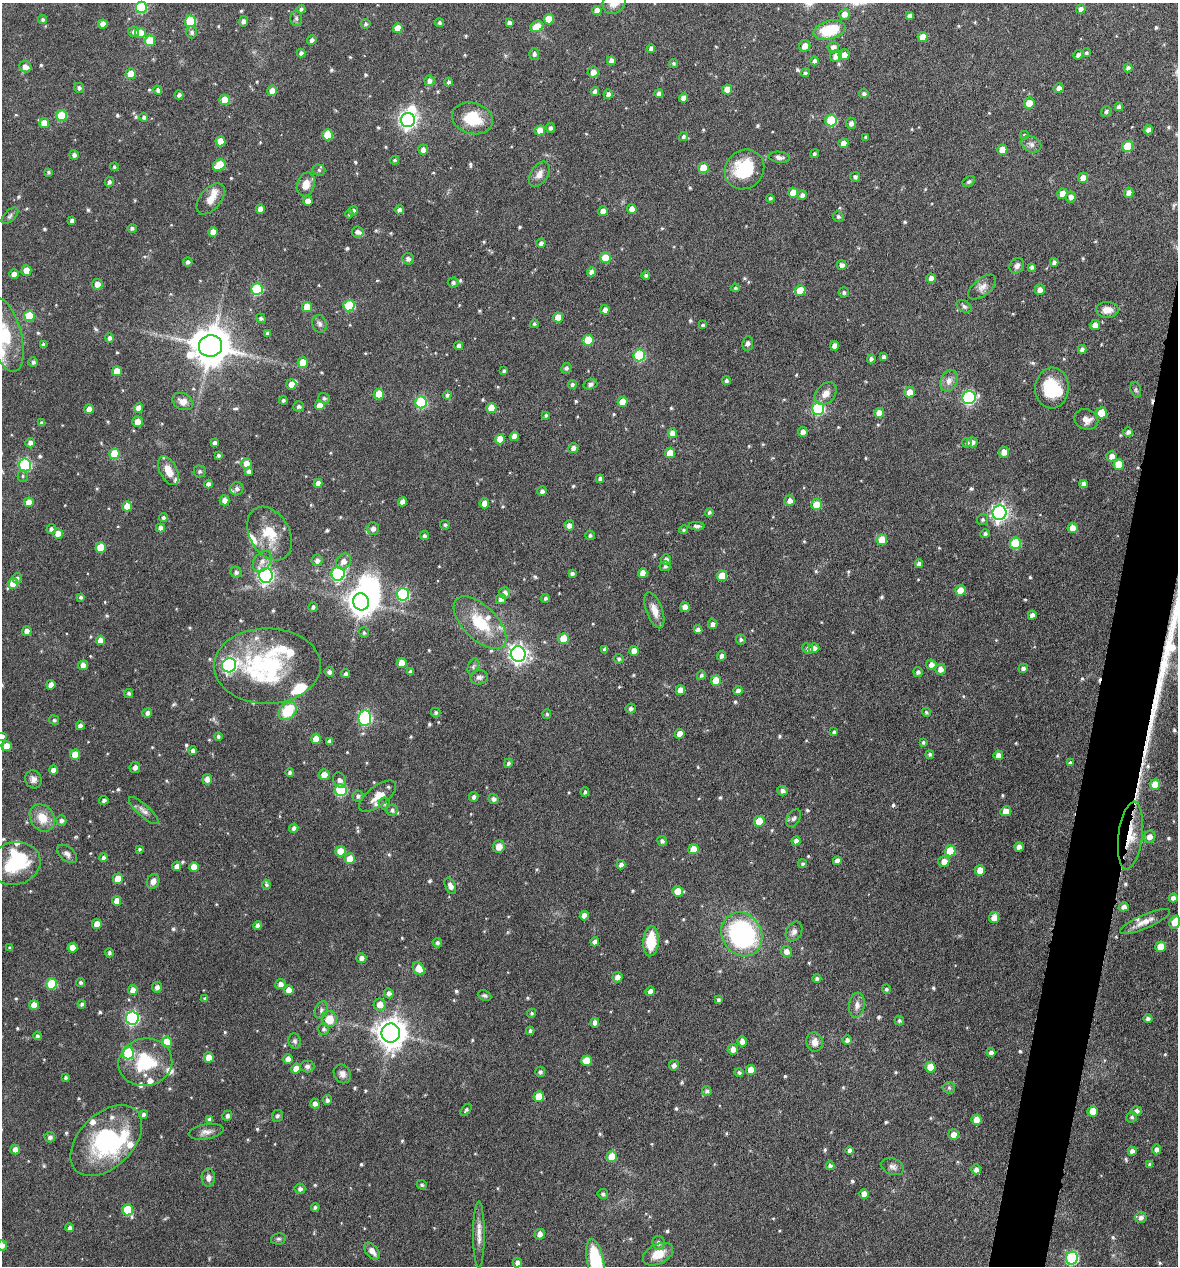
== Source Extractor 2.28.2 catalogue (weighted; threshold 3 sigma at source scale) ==
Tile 10 of 4 x 4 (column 2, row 3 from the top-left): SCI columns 1301-2476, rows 1268-2531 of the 5073 x 5061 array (HDU 1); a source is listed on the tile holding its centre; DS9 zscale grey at full resolution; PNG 1180 x 1268 px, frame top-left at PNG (2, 3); each listed source drawn as its Kron ellipse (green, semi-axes under 4 px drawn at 4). Shown black and unused: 3% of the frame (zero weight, under 4 of 8 exposures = <1% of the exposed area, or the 3 px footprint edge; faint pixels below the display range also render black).
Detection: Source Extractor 2.28.2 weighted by HDU 2 'WHT'; one run over the whole footprint, this tile lists its part. Background 0.0822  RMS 0.0036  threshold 0.0149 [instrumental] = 3 sigma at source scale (4.09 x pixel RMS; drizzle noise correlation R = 1.36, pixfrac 0.8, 0.05/0.05 arcsec/px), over >= 5 px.
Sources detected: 706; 6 inside a brighter object's white glare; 4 cosmic-ray / hot-pixel residue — neither listed nor drawn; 20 inside a brighter listed object's ellipse — not listed separately; of the other 676, all 500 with FLUX_AUTO >= 0.579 (the completeness limit of this list) listed and drawn (176 fainter detections not listed), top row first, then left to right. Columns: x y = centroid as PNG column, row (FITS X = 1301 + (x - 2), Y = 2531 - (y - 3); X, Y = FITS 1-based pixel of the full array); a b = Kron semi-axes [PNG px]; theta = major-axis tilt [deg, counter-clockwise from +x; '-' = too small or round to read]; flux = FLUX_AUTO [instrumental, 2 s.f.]
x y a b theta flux
614 3 12 10 36 3.4
141 7 6 5 - 24
301 9 4 4 - 0.87
1081 9 5 4 - 1.5
597 11 4 4 - 2.3
844 14 5 5 - 2.1
910 15 4 4 - 1.2
296 18 7 6 - 0.74
549 19 5 5 - 4.6
43 20 4 4 - 0.71
190 21 5 5 - 17
243 21 5 4 - 0.92
439 23 4 4 - 0.78
509 23 4 4 - 1.3
103 24 4 4 - 2.5
366 24 5 5 - 0.69
537 27 6 5 - 5.9
398 28 5 5 - 4.5
829 30 16 9 16 12
134 32 5 5 - 1.1
192 32 6 5 - 1
140 33 5 5 - 5.5
923 37 5 5 - 3.8
312 40 5 4 - 1.1
150 41 5 5 - 9
805 46 6 5 - 2.6
833 47 6 5 - 1.6
651 49 4 4 - 1.3
301 53 4 4 - 1
1087 53 4 4 - 0.59
534 54 5 5 - 0.94
844 55 5 5 - 2.1
1078 55 5 4 - 1.1
836 56 6 5 - 2.3
611 61 4 4 - 1.8
815 61 4 4 - 1.3
674 63 5 4 - 0.67
25 67 6 5 - 2.1
1128 68 4 4 - 1.2
593 72 5 5 - 2.6
805 73 4 4 - 0.62
131 74 5 5 - 4.5
429 81 5 5 - 1.4
449 82 4 4 - 0.89
79 88 5 4 - 0.92
1059 88 5 5 - 1.4
727 89 5 5 - 3.5
158 90 4 4 - 0.97
272 91 5 5 - 2.2
595 91 4 4 - 1.4
608 94 5 4 - 1.4
659 94 4 4 - 1.4
864 94 4 4 - 0.97
179 95 4 4 - 0.97
683 98 4 4 - 1.9
225 100 5 5 - 6.8
1029 103 5 5 - 3.7
1119 107 4 4 - 1.3
1106 111 5 5 - 0.81
62 116 5 5 - 13
144 117 4 4 - 0.9
472 118 21 15 -16 12
408 120 7 7 - 140
831 121 6 5 - 18
44 123 5 5 - 3.8
851 123 5 5 - 1.4
550 128 5 4 - 1.2
540 130 5 5 - 3
1148 130 5 4 - 1.8
328 135 5 5 - 8.9
1024 135 4 4 - 0.75
683 136 4 4 - 0.81
865 137 4 4 - 0.58
220 141 5 5 - 3.8
843 143 5 5 - 3
1031 144 10 7 -27 1.4
1128 146 5 5 - 11
423 150 5 5 - 2
1002 150 5 5 - 4.5
814 154 4 4 - 0.62
74 155 5 4 - 1.1
779 157 11 5 -8 1.3
395 160 5 4 - 0.64
219 165 7 5 30 9
114 167 4 4 - 0.63
703 168 5 5 - 5.5
744 169 21 18 46 18
319 170 6 5 - 0.69
48 172 4 4 - 0.62
539 174 14 8 56 2.4
855 177 5 4 - 0.83
1083 178 5 5 - 2.8
969 181 6 5 - 0.61
109 182 5 4 - 0.99
306 184 12 8 73 3.7
793 193 5 5 - 4.7
1129 193 5 5 - 1.9
1062 194 5 5 - 2.9
802 195 5 4 - 1.3
1071 197 5 5 - 1.7
770 198 4 4 - 0.62
211 199 18 10 50 3.6
308 201 4 4 - 2.6
260 209 4 4 - 2.1
632 209 5 5 - 2.4
399 210 4 4 - 1.2
353 211 5 4 - 1.3
603 211 5 5 - 2.1
349 214 4 4 - 0.66
10 216 10 5 44 0.91
838 216 5 5 - 0.64
72 220 4 4 - 1
132 228 4 4 - 0.81
213 232 5 4 - 2.8
358 232 6 5 - 1.3
541 243 5 4 - 1.1
605 258 5 5 - 6.1
408 259 6 5 - 1.3
188 262 5 4 - 0.89
1054 262 4 4 - 1.2
842 265 5 5 - 1.5
1017 266 8 6 55 1.5
1032 267 4 3 - 0.92
26 271 5 5 - 4.1
591 272 4 4 - 1.6
14 274 5 4 - 2
646 275 4 4 - 0.79
931 278 5 4 - 2.3
453 283 5 5 - 0.86
97 284 5 5 - 2.8
982 287 16 8 39 2.3
735 288 4 4 - 0.59
257 289 6 6 - 23
800 290 5 5 - 5.4
1040 290 5 5 - 2
844 292 5 5 - 0.77
349 306 5 5 - 18
964 306 8 5 -31 0.94
307 307 5 5 - 6.5
605 310 5 4 - 2
1107 310 11 8 -2 3.3
29 316 5 5 - 9.4
558 317 5 5 - 5.1
261 318 5 4 - 0.8
319 324 9 7 -71 1.1
534 324 4 4 - 0.66
703 325 4 4 - 0.59
1095 325 5 5 - 2.3
267 333 4 4 - 0.67
5 335 38 16 -75 15
109 338 5 4 - 0.97
588 340 5 5 - 8.3
748 343 7 5 81 1.1
43 345 4 3 - 0.78
210 346 12 11 - 1000
459 346 4 4 - 1.5
834 346 5 4 - 2.4
1082 349 4 4 - 1.1
639 355 6 6 - 26
884 357 4 4 - 1.3
871 359 4 4 - 1
33 362 5 4 - 0.93
303 362 5 5 - 5.3
566 368 5 5 - 0.92
117 371 5 5 - 4.7
504 371 4 3 - 0.67
726 380 4 4 - 0.86
949 381 11 8 62 2
291 384 5 5 - 2.6
572 384 4 4 - 0.78
590 384 7 5 17 0.94
1052 388 20 17 85 15
1136 390 8 5 -72 0.61
910 392 5 5 - 3.5
379 394 5 5 - 7
826 394 13 9 47 2.8
447 395 4 4 - 0.74
324 398 6 5 - 0.63
969 398 7 6 - 49
283 400 4 4 - 0.65
183 401 11 8 -28 2.6
421 402 6 6 - 29
623 402 5 5 - 5.3
320 405 5 4 - 3.4
299 406 5 5 - 0.94
138 408 5 4 - 2.6
491 408 5 5 - 5.1
89 409 4 4 - 2.6
818 409 6 6 - 38
879 413 5 5 - 3.8
1101 413 5 5 - 7.5
546 415 3 3 - 0.58
1086 419 12 10 -23 3
138 422 5 5 - 3.6
42 423 4 4 - 0.95
803 432 5 5 - 1.7
1128 432 5 4 - 1.3
672 433 5 5 - 2.6
514 436 4 4 - 2.6
500 439 5 5 - 6.2
972 442 5 5 - 1.6
30 443 5 5 - 1.5
215 443 4 4 - 1.2
967 443 5 4 - 0.81
573 448 5 5 - 1.8
1004 452 5 5 - 3
670 453 5 5 - 4.9
114 454 5 5 - 9.5
218 455 4 4 - 0.68
1111 456 5 5 - 2.2
246 463 5 5 - 2.7
1119 464 5 5 - 6.3
25 465 6 6 - 43
168 471 15 8 -64 4.9
199 471 6 6 - 0.62
249 472 4 4 - 1.4
23 476 6 5 - 0.62
600 479 4 4 - 1
318 483 4 4 - 1.9
208 484 4 4 - 1.3
1083 484 4 4 - 1.2
237 489 7 6 - 1.3
542 491 4 4 - 1.2
225 500 5 5 - 2.2
790 501 5 5 - 1.8
29 502 5 5 - 3.9
403 502 4 4 - 2.2
484 503 5 5 - 2.6
817 505 5 5 - 6.1
127 506 5 5 - 4.2
709 512 4 4 - 0.75
1000 513 7 7 - 120
163 518 4 4 - 0.69
982 520 5 5 - 0.73
445 525 5 4 - 0.61
569 525 5 5 - 1.6
697 526 8 4 -4 0.88
161 528 4 4 - 1.8
373 528 6 5 - 1.7
1073 528 5 5 - 3.3
51 529 5 4 - 0.92
683 530 4 4 - 0.6
58 533 5 5 - 2.9
270 534 29 20 -60 10
985 534 4 4 - 0.97
590 535 5 4 - 0.72
424 536 5 4 - 0.86
882 540 5 5 - 5.7
1015 543 6 5 - 16
101 547 5 5 - 7.8
666 559 5 4 - 1.2
317 560 6 5 - 1.5
262 561 11 8 55 1.9
344 561 8 7 - 2.4
919 564 4 4 - 1.3
665 566 5 5 - 0.76
236 572 6 5 - 0.93
572 573 4 4 - 0.82
643 573 5 4 - 2.8
338 574 7 6 - 59
266 575 7 7 - 100
722 576 5 5 - 5.9
17 578 5 4 - 0.74
13 583 5 5 - 5.2
960 590 5 5 - 4.4
505 593 5 5 - 1.9
403 594 6 6 - 39
81 597 4 3 - 0.72
545 598 4 4 - 0.85
501 599 5 5 - 1.3
361 602 8 8 - 390
313 607 5 4 - 0.9
685 607 5 4 - 2.9
654 610 19 8 -70 3.2
1032 615 4 4 - 1.8
480 623 33 17 -45 15
713 624 5 4 - 1.5
698 630 4 4 - 1.5
27 631 5 5 - 2
364 633 5 4 - 0.63
564 639 5 5 - 7.1
741 639 5 5 - 0.76
100 640 4 4 - 2.6
814 648 5 5 - 2.1
605 649 4 3 - 0.83
808 649 6 4 -42 0.97
634 651 5 4 - 2.9
518 654 7 7 - 150
722 656 5 4 - 1.3
619 659 5 4 - 0.68
402 663 5 5 - 4.9
83 665 5 5 - 2.4
229 665 7 7 - 80
931 665 5 5 - 1.9
267 666 53 38 0 45
473 666 8 5 70 0.83
1023 668 5 4 - 1.3
940 669 5 5 - 2.4
410 671 3 3 - 0.87
329 672 5 4 - 1
918 672 5 4 - 0.99
346 674 4 4 - 0.74
701 675 5 4 - 0.86
479 677 9 7 14 1.4
716 681 5 5 - 7.1
51 685 5 4 - 2.2
680 690 5 4 - 3
738 691 4 4 - 1.3
129 693 4 4 - 0.75
631 708 5 5 - 0.98
288 711 10 7 46 12
436 712 5 4 - 0.65
926 712 5 4 - 0.59
147 713 5 5 - 1.3
547 714 5 4 - 0.59
365 718 7 6 - 60
54 720 5 4 - 0.68
80 726 4 4 - 1.5
834 732 4 4 - 0.82
680 734 5 4 - 3.3
2 736 4 4 - 1.1
218 736 4 4 - 0.72
316 739 5 5 - 4.4
329 741 4 4 - 1.1
923 742 3 3 - 0.6
7 746 5 5 - 4.9
193 751 4 4 - 1.4
930 754 4 4 - 0.76
75 755 5 5 - 5.6
998 755 4 4 - 2.2
508 763 5 4 - 0.79
1070 763 4 4 - 0.6
135 767 6 5 - 1.5
54 770 5 4 - 1.9
290 773 4 4 - 0.92
324 775 5 5 - 2.7
33 779 9 8 - 1.5
207 779 5 5 - 2.1
340 780 8 6 -62 1.4
1155 785 5 5 - 6
341 790 6 6 - 27
782 791 5 5 - 1.2
585 792 5 3 - 0.67
358 796 5 5 - 0.95
378 796 22 10 37 4
474 797 5 4 - 1.1
493 799 5 5 - 1.1
104 800 5 4 - 0.91
384 803 6 5 - 0.78
392 810 6 5 - 0.99
144 811 19 6 -42 1.9
1006 811 5 5 - 3.4
42 818 14 11 -57 5.5
794 818 9 6 56 0.92
61 820 5 5 - 1.1
759 821 5 5 - 6.8
294 828 4 4 - 1.4
1130 836 34 12 83 9.3
1150 837 6 5 - 2.2
662 841 5 4 - 0.96
796 841 4 4 - 1.4
499 847 6 6 - 2.8
1019 847 4 4 - 2.1
139 849 4 3 - 0.61
693 849 5 5 - 4.4
340 851 5 5 - 5.3
950 851 5 5 - 11
67 854 12 7 -39 1.6
103 858 4 4 - 0.94
350 859 5 5 - 4.7
837 861 4 4 - 2
944 861 5 5 - 2.8
15 863 26 21 14 16
802 864 4 4 - 0.61
621 865 4 4 - 1.4
177 866 4 4 - 1.7
194 867 5 5 - 4
980 870 5 5 - 5
118 879 5 5 - 4.4
153 881 7 6 - 1.8
266 884 5 4 - 0.58
450 886 9 5 -65 1.8
677 891 5 5 - 4.4
1173 898 4 4 - 1.6
117 901 5 4 - 3
1124 907 5 4 - 1.7
584 916 4 4 - 2.6
994 918 5 5 - 2.9
1145 921 27 7 23 3.5
1175 922 7 5 70 5.5
97 924 5 4 - 3.5
258 925 4 4 - 1.2
794 931 10 7 60 1.5
742 934 23 19 -59 61
651 941 15 8 86 11
595 942 4 4 - 1.7
437 943 5 4 - 0.83
1160 947 5 5 - 4.9
10 948 4 3 - 0.73
72 948 5 5 - 4.1
786 951 5 5 - 1.9
109 953 4 4 - 0.75
361 958 5 5 - 1.6
419 968 7 5 -52 4.8
617 977 5 5 - 2.3
817 979 4 4 - 0.9
80 983 5 4 - 0.73
52 984 5 5 - 16
280 984 5 5 - 1.8
157 987 5 5 - 1.3
886 989 4 4 - 0.71
133 990 5 5 - 2.7
289 990 5 5 - 3.2
650 991 5 4 - 1.8
389 993 5 5 - 1.3
485 995 7 5 -24 0.66
205 998 4 4 - 0.72
718 1000 4 4 - 0.69
82 1004 4 4 - 0.87
380 1004 6 6 - 2.9
34 1005 5 5 - 4.1
857 1005 12 8 82 2.1
321 1010 9 6 69 1
532 1013 4 4 - 0.65
132 1018 6 6 - 58
329 1019 8 7 - 5.7
1148 1019 4 4 - 1
899 1021 5 4 - 0.77
595 1023 5 4 - 1.7
323 1029 6 5 - 0.81
530 1031 4 4 - 0.91
391 1033 9 9 - 510
37 1036 4 4 - 0.68
847 1040 4 4 - 1.2
295 1041 8 6 -74 0.92
742 1041 5 4 - 2
167 1042 5 5 - 8
814 1042 9 8 - 2.5
733 1049 5 5 - 2.1
991 1052 4 4 - 1.4
128 1053 6 5 - 28
209 1057 5 5 - 4.3
288 1059 5 5 - 2.6
586 1061 5 5 - 7
145 1062 27 23 12 19
674 1065 5 5 - 1.3
307 1066 7 6 - 0.99
930 1067 5 5 - 5.1
296 1069 5 4 - 3.9
751 1070 5 5 - 3.8
540 1072 5 5 - 0.88
739 1073 4 4 - 0.74
342 1074 10 8 -59 1.9
66 1078 3 3 - 0.61
949 1088 6 5 - 0.68
707 1091 5 5 - 0.96
539 1097 5 5 - 8.1
327 1100 5 4 - 1
315 1103 5 4 - 1.5
466 1110 7 4 53 0.73
1093 1111 5 5 - 6.4
1136 1111 5 5 - 1.4
144 1115 4 4 - 1.4
227 1116 5 5 - 1.1
277 1116 6 5 - 0.83
1132 1117 5 5 - 0.73
210 1119 4 4 - 0.96
977 1120 5 5 - 3.9
206 1132 17 7 9 2.1
953 1134 5 5 - 2.6
50 1137 5 5 - 1.1
106 1141 42 27 45 35
1157 1149 5 4 - 1.3
15 1150 5 4 - 2.3
850 1150 4 4 - 1.2
1132 1151 4 4 - 1.7
612 1157 5 5 - 7.3
1150 1164 4 4 - 0.9
830 1166 4 4 - 1.2
893 1167 12 8 -20 1.5
976 1169 5 4 - 1.7
208 1178 9 7 -88 1.7
422 1185 5 4 - 0.64
300 1189 5 5 - 1.1
603 1194 5 5 - 0.78
864 1194 5 5 - 3
315 1207 4 4 - 0.67
127 1210 5 5 - 13
1141 1218 5 5 - 1.4
70 1228 4 4 - 1.2
479 1234 33 6 90 3.3
540 1234 5 5 - 2.4
278 1239 7 5 13 0.71
658 1243 7 6 - 1.1
2 1245 5 5 - 1.7
372 1251 10 6 -49 2.6
658 1254 16 9 26 5.8
1072 1258 6 6 - 39
595 1262 23 8 -79 24
517 1263 5 4 - 1.6
Overlapping masked pixels (flux is a lower limit): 1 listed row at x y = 1130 836
Isophote crosses this tile's border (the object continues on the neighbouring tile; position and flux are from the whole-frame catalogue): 7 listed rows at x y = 614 3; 141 7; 5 335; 2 736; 1175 922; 2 1245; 595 1262